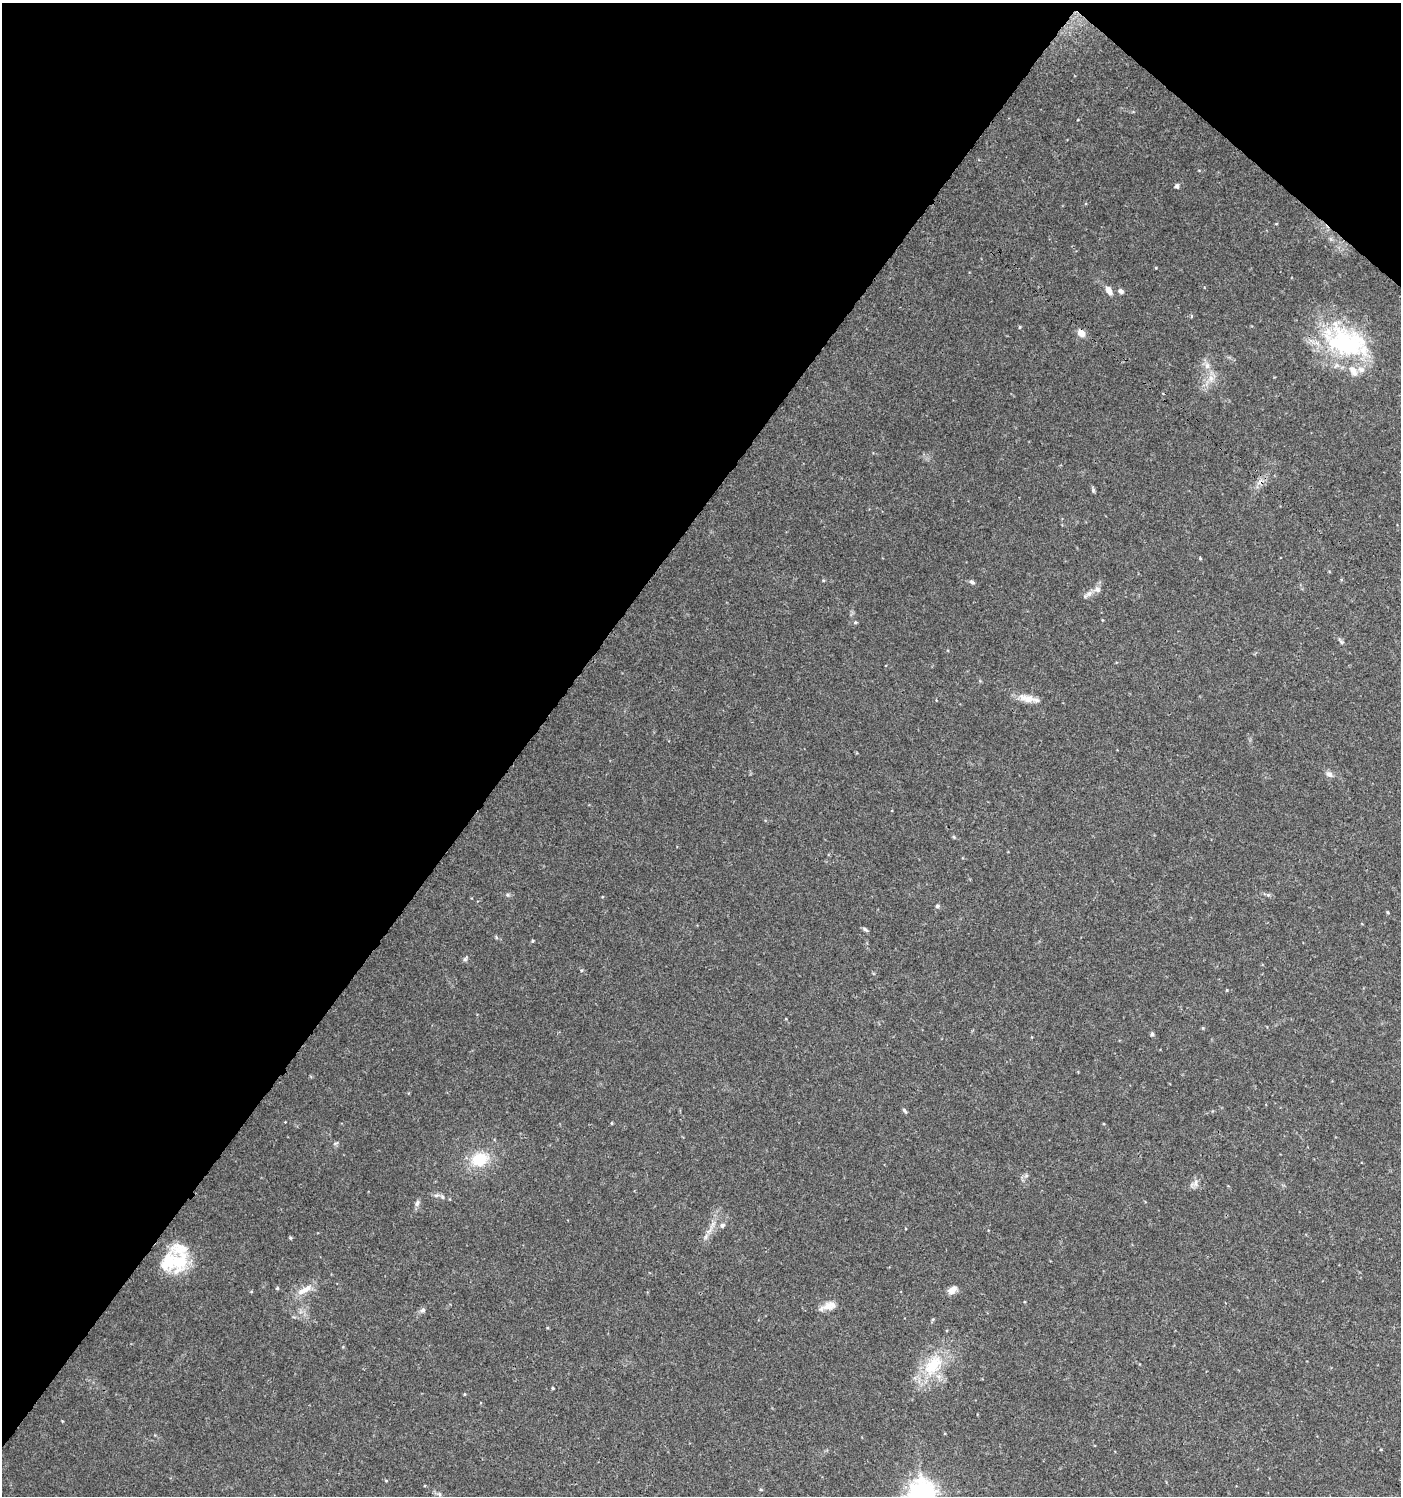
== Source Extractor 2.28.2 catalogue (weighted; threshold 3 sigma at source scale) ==
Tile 2 of 4 x 4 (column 2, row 1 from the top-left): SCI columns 1579-2977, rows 4491-5984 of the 6021 x 5988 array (HDU 1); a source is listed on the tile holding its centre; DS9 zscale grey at full resolution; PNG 1403 x 1498 px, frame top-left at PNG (2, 3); no overlay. Shown black and unused: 40% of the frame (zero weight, under 3 of 4 exposures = <1% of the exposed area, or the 3 px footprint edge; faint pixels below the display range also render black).
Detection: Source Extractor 2.28.2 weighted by HDU 2 'WHT'; one run over the whole footprint, this tile lists its part. Background 0.0443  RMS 0.004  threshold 0.0179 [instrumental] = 3 sigma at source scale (4.5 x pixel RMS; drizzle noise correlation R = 1.50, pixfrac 1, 0.0396/0.0396 arcsec/px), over >= 5 px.
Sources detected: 47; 5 inside a brighter listed object's ellipse — not listed separately; the other 42 listed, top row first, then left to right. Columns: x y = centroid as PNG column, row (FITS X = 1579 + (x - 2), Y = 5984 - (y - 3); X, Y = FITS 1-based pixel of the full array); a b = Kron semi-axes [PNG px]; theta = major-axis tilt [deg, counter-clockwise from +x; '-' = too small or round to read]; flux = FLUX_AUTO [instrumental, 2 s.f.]
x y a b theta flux
1177 186 6 5 - 0.74
1109 290 10 6 -61 2.7
1120 291 7 5 -34 1.2
1020 327 5 3 - 0.34
1081 333 9 7 -48 3
1346 342 62 34 -21 51
1207 365 9 7 89 1.9
1211 378 9 6 -70 2.1
1093 490 6 5 - 0.62
972 582 8 5 -17 0.89
1089 594 12 6 37 1.7
855 622 5 4 - 0.57
1028 699 24 10 -9 4.4
1329 774 10 7 -33 1.5
954 837 6 3 -71 0.41
937 906 5 5 - 0.71
1388 912 5 3 - 0.38
865 930 8 4 -41 0.73
496 937 6 4 -71 0.43
532 941 4 4 - 0.42
465 959 6 5 - 0.71
1227 990 5 3 - 0.31
1152 1034 5 4 - 0.77
905 1111 7 4 -53 0.68
611 1123 5 3 - 0.31
480 1159 19 14 15 12
1195 1183 12 5 85 1.5
436 1195 7 4 1 0.8
417 1203 10 5 71 1.1
722 1225 8 6 41 1
706 1237 9 4 81 1.1
290 1238 5 3 - 0.43
178 1261 34 19 69 19
277 1288 5 4 - 0.47
305 1289 18 9 33 4.2
952 1290 12 8 33 2.4
828 1306 20 9 18 3.6
422 1310 8 5 27 0.95
933 1365 34 20 50 18
553 1388 3 3 - 0.4
386 1480 5 3 - 0.35
921 1494 9 8 - 300
Isophote crosses this tile's border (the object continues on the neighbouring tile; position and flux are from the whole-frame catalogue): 1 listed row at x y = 921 1494